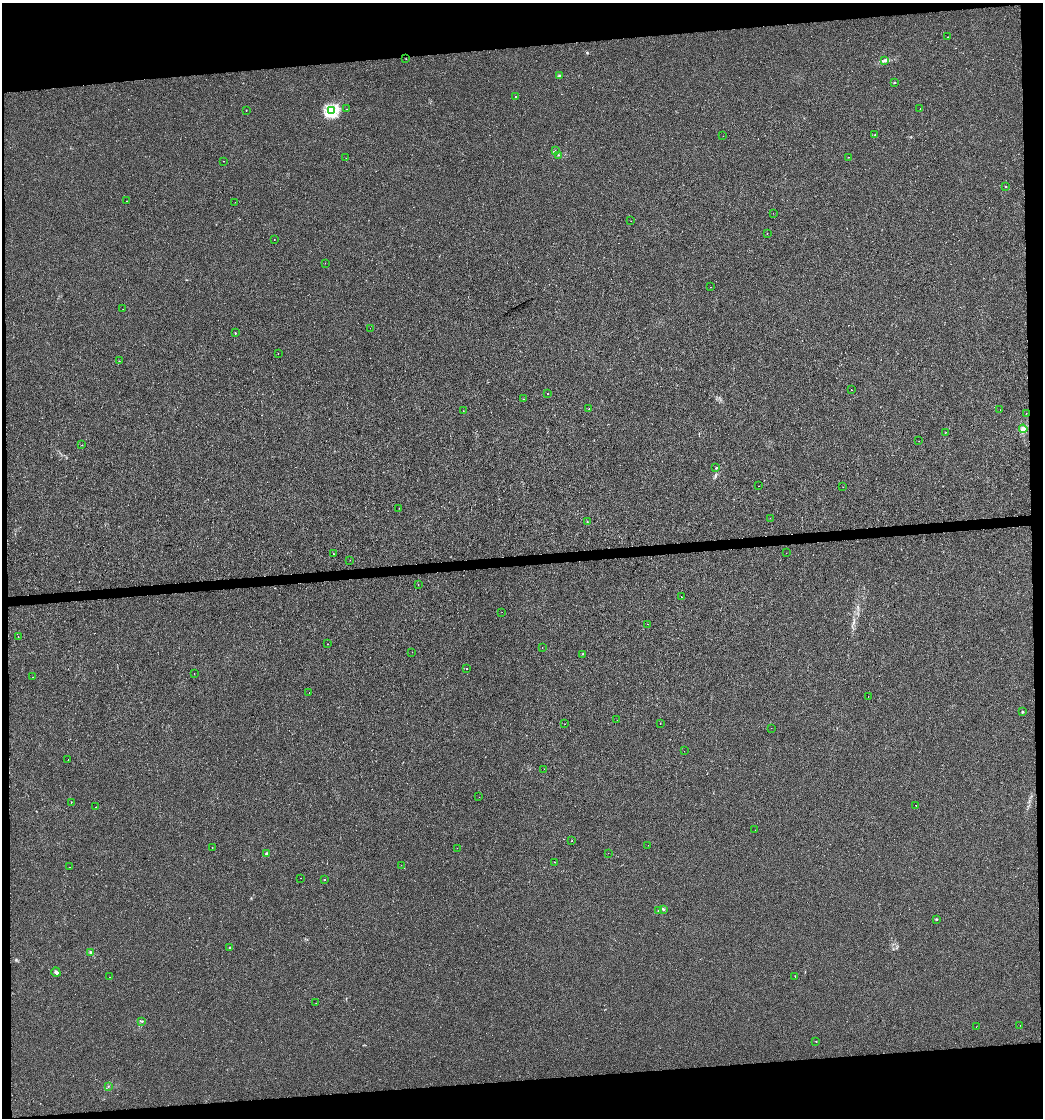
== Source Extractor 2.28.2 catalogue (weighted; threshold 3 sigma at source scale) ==
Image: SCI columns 42-4204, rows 1-4461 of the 4206 x 4461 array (HDU 1 of 3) = the unmasked area's bounding box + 8 px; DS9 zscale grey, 4 x 4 block average (1 PNG px = mean of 4 x 4 image px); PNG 1045 x 1120 px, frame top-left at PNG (2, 3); each listed source drawn as its Kron ellipse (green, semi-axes under 4 px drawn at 4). Shown black and unused: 10% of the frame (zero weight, under 2 of 3 exposures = <1% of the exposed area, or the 3 px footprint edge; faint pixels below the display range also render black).
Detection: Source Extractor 2.28.2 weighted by HDU 2 'WHT'. Background 0.00186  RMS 0.0044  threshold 0.0199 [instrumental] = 3 sigma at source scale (4.5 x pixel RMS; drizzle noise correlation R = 1.50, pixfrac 1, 0.0396/0.0396 arcsec/px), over >= 5 px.
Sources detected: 106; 3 cosmic-ray / hot-pixel residue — neither listed nor drawn; the other 103 listed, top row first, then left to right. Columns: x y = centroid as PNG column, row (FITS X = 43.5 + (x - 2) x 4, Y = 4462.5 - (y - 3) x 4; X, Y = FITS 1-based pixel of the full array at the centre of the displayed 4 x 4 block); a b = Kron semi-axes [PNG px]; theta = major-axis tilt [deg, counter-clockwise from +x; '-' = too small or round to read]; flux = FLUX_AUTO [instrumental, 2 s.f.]
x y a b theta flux
948 37 2 2 - 0.65
406 59 2 2 - 0.45
884 61 2 2 - 1
559 75 2 2 - 1.4
895 83 3 2 - 1.2
515 96 2 2 - 0.66
347 109 2 2 - 0.67
920 109 2 2 - 0.99
246 110 2 2 - 1.9
331 111 2 2 - 430
875 135 2 2 - 0.86
723 136 2 2 - 0.43
555 150 2 2 - 0.38
558 155 2 2 - 0.96
848 157 2 2 - 0.76
346 158 2 2 - 0.52
224 161 2 2 - 0.48
1006 187 2 2 - 1.2
126 201 2 2 - 0.55
235 202 2 2 - 0.32
773 213 2 2 - 0.53
631 221 2 2 - 0.33
767 233 2 2 - 0.53
274 240 2 2 - 0.56
325 263 2 2 - 0.63
711 287 2 2 - 0.62
123 309 2 2 - 0.32
370 328 2 2 - 0.44
235 333 2 2 - 3.1
278 353 2 2 - 1.3
119 361 2 2 - 0.71
851 390 2 2 - 3.2
547 394 2 2 - 1.5
524 399 2 2 - 0.63
589 408 2 2 - 0.73
463 410 2 2 - 0.54
1000 410 2 2 - 0.41
1026 413 2 2 - 0.82
1023 429 4 3 - 7.8
945 433 2 2 - 0.54
919 441 2 2 - 1.1
82 445 2 2 - 0.7
716 468 2 2 - 1.5
759 486 2 2 - 0.62
843 487 2 2 - 0.57
399 508 2 2 - 0.38
770 518 2 2 - 2.9
587 521 2 2 - 0.86
786 553 2 2 - 1.1
333 554 2 2 - 1.3
350 560 2 2 - 2.8
418 585 2 2 - 0.92
681 597 2 2 - 8.7
502 612 2 2 - 0.33
648 624 2 2 - 0.8
18 636 2 2 - 0.67
327 644 2 2 - 0.98
542 647 2 2 - 0.5
412 652 2 2 - 1.7
582 654 2 2 - 1.2
466 669 2 2 - 0.98
194 673 2 2 - 0.41
32 677 2 2 - 5.6
309 692 2 2 - 0.64
868 696 2 2 - 0.44
1023 712 2 2 - 2.2
617 720 2 2 - 1.5
565 724 2 2 - 0.81
660 724 2 2 - 2.1
771 728 2 2 - 0.52
684 751 2 2 - 0.57
68 760 2 2 - 0.47
544 769 2 2 - 1.9
479 797 2 2 - 0.4
71 802 2 2 - 1
916 805 2 2 - 1.9
95 807 2 2 - 0.72
755 830 2 2 - 0.7
572 841 2 2 - 1.4
648 845 2 2 - 0.94
212 848 2 2 - 1.1
457 848 2 2 - 0.38
608 853 2 2 - 0.33
267 854 2 2 - 24
555 862 2 2 - 2.3
401 865 2 2 - 2.2
69 867 2 2 - 1.2
301 878 2 2 - 0.44
324 880 2 2 - 1.6
663 909 3 2 - 2.4
659 910 3 2 - 2
937 919 2 2 - 1.2
229 947 2 2 - 1.8
90 952 2 2 - 5.1
56 972 5 2 - 6.5
795 976 2 2 - 0.88
109 977 2 2 - 0.81
316 1003 2 2 - 0.41
142 1021 2 2 - 3.4
1020 1025 2 2 - 0.45
976 1027 2 2 - 1.2
816 1042 2 2 - 0.77
108 1086 2 2 - 0.77
Diffuse or blended objects may show on this block-average render without a row.